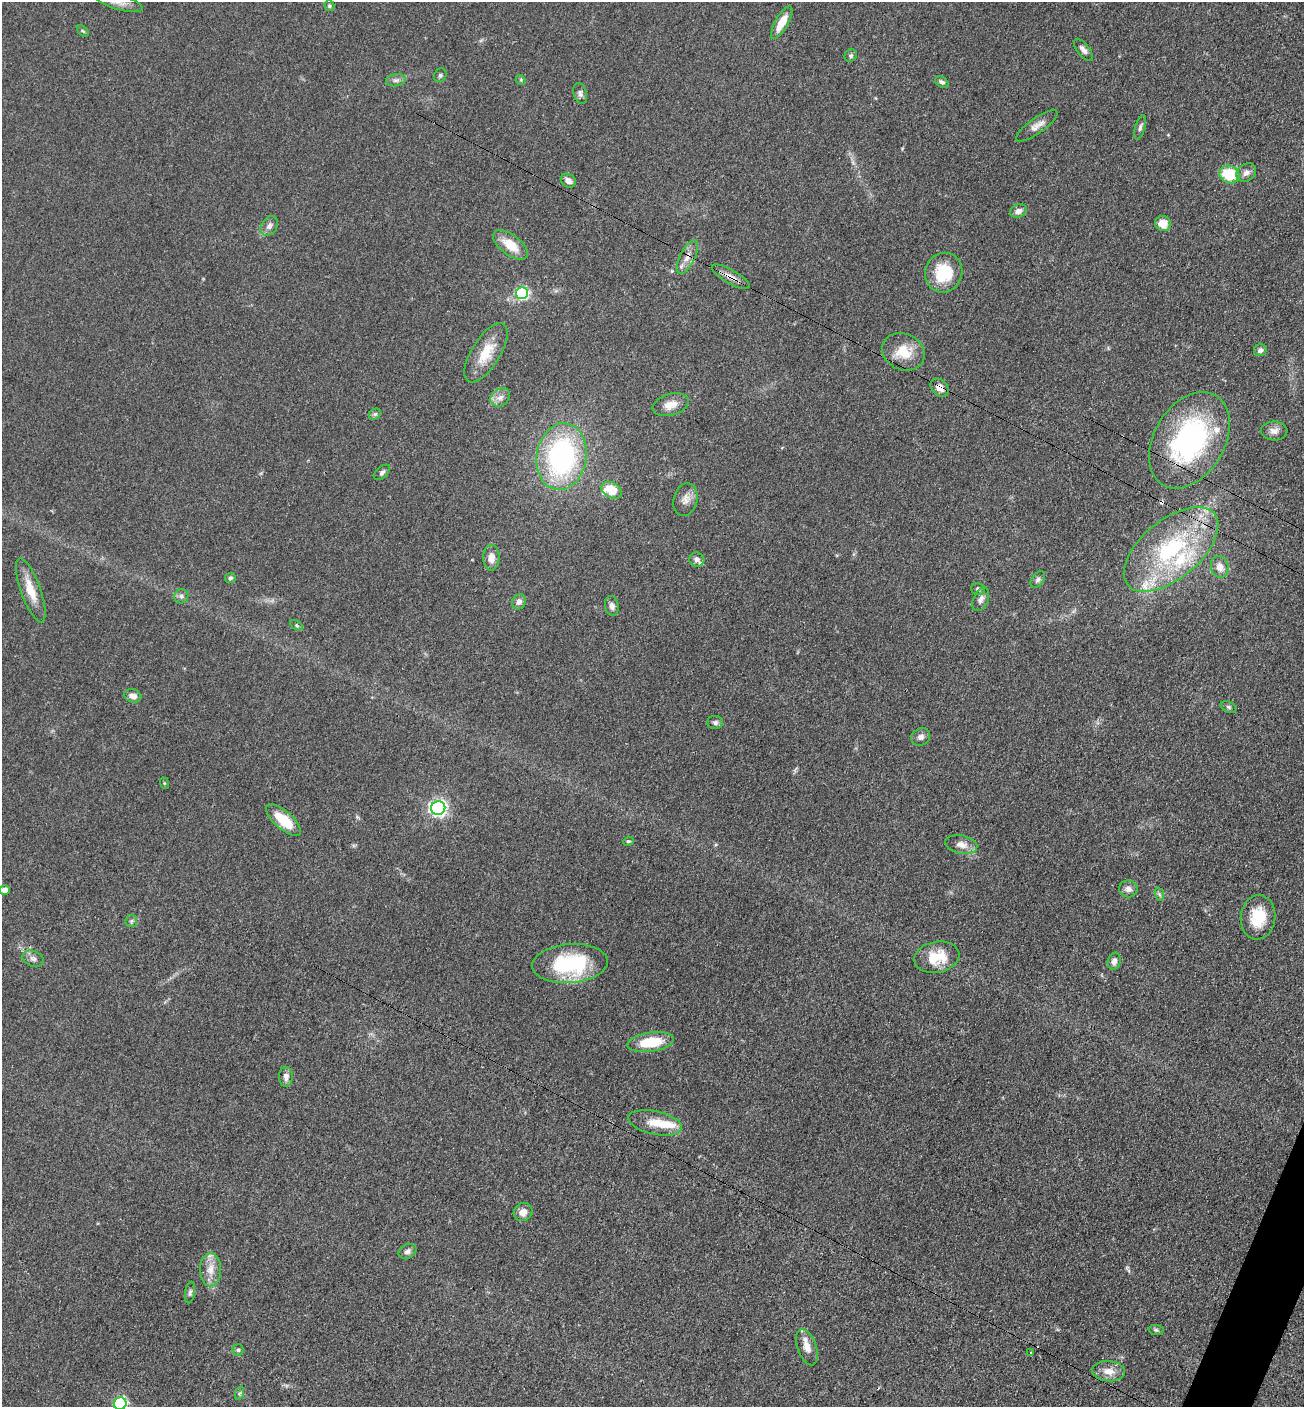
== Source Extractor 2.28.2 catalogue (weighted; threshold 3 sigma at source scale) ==
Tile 6 of 4 x 4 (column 2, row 2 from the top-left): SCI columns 1593-2894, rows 2824-4228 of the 5654 x 5645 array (HDU 1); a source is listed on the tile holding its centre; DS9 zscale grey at full resolution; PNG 1306 x 1409 px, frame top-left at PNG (2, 2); each listed source drawn as its Kron ellipse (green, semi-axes under 4 px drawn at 4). Shown black and unused: <1% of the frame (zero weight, under 3 of 4 exposures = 2% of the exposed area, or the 3 px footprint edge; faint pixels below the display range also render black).
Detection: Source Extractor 2.28.2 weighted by HDU 2 'WHT'; one run over the whole footprint, this tile lists its part. Background 0.0669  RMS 0.0062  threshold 0.0278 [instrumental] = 3 sigma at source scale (4.5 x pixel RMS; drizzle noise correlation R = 1.50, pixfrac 1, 0.05/0.05 arcsec/px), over >= 5 px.
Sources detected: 89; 1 cosmic-ray / hot-pixel residue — neither listed nor drawn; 6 inside a brighter listed object's ellipse — not listed separately; the other 82 listed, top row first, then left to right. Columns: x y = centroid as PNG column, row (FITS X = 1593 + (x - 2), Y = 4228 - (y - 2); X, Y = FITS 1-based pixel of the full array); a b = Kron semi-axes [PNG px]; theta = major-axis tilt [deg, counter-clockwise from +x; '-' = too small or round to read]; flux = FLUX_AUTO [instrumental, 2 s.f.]
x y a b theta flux
119 2 25 7 -16 5.1
329 6 5 5 - 0.98
782 22 18 6 60 10
83 31 7 4 -44 0.89
1083 50 13 6 -52 2.9
851 55 6 5 - 1.2
440 75 7 6 - 1.3
396 80 10 6 9 2.1
521 80 5 4 - 0.76
942 82 7 5 -34 1.6
580 93 11 6 -74 2
1037 126 25 7 35 4.7
1140 127 13 5 73 1.8
1246 173 11 8 39 3.3
1229 174 10 8 -25 24
568 181 8 6 -39 3.2
1018 211 9 6 20 3.1
1163 223 8 7 - 8.3
269 226 10 8 56 2.7
510 245 20 10 -36 12
687 257 18 7 63 5.3
944 273 20 18 70 24
731 277 21 7 -30 4.9
522 293 6 6 - 91
1260 350 6 5 - 2.3
903 352 22 18 -24 14
486 353 34 14 58 16
940 387 10 7 -46 4.2
500 397 10 8 39 3.4
671 405 18 10 17 7
375 414 6 5 - 1.2
1274 431 13 9 -3 3.7
1189 440 52 35 59 110
562 457 33 25 81 110
382 472 9 5 42 1.7
612 490 11 7 -27 13
685 500 17 12 75 5.1
1171 549 56 29 39 73
491 558 13 8 89 4.8
697 559 7 7 - 2.4
1220 567 11 9 -75 5
230 578 5 5 - 1.3
1038 579 9 6 53 1.7
978 589 7 6 - 1.6
31 590 34 10 -70 12
181 596 7 7 - 1.8
981 599 12 7 66 3
519 602 8 7 - 2.7
612 606 10 7 -80 2.7
296 625 7 4 -32 0.77
133 696 9 6 -13 3.7
1228 707 8 5 -27 1.3
715 723 8 6 -1 1.6
921 737 10 8 35 2.6
164 783 6 4 -72 0.64
438 808 7 6 - 210
284 820 21 9 -41 17
628 841 5 4 - 0.78
961 844 16 9 -12 5
1128 889 9 8 - 3.3
5 890 5 5 - 4.9
1159 894 7 4 -71 1
1258 917 22 17 83 18
131 921 6 5 - 1.4
937 957 23 15 11 16
33 959 11 8 -22 2.5
1114 961 8 6 77 3.2
570 964 38 19 4 54
651 1042 23 9 9 21
286 1077 10 7 90 3
655 1123 27 11 -12 11
523 1212 10 8 36 4.6
408 1251 9 7 26 2.3
210 1270 17 10 -89 7.1
190 1293 11 5 80 1.4
1156 1330 7 5 -2 1.2
807 1347 19 9 -71 5.9
238 1350 5 5 - 1.3
1031 1353 3 3 - 0.66
1109 1371 16 10 -5 6.7
240 1393 7 4 70 0.97
120 1404 6 6 - 93
Overlapping masked pixels (flux is a lower limit): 5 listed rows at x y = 687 257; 731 277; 940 387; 1189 440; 1171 549
Isophote crosses this tile's border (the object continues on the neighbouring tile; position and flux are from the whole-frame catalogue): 2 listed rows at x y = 119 2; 120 1404